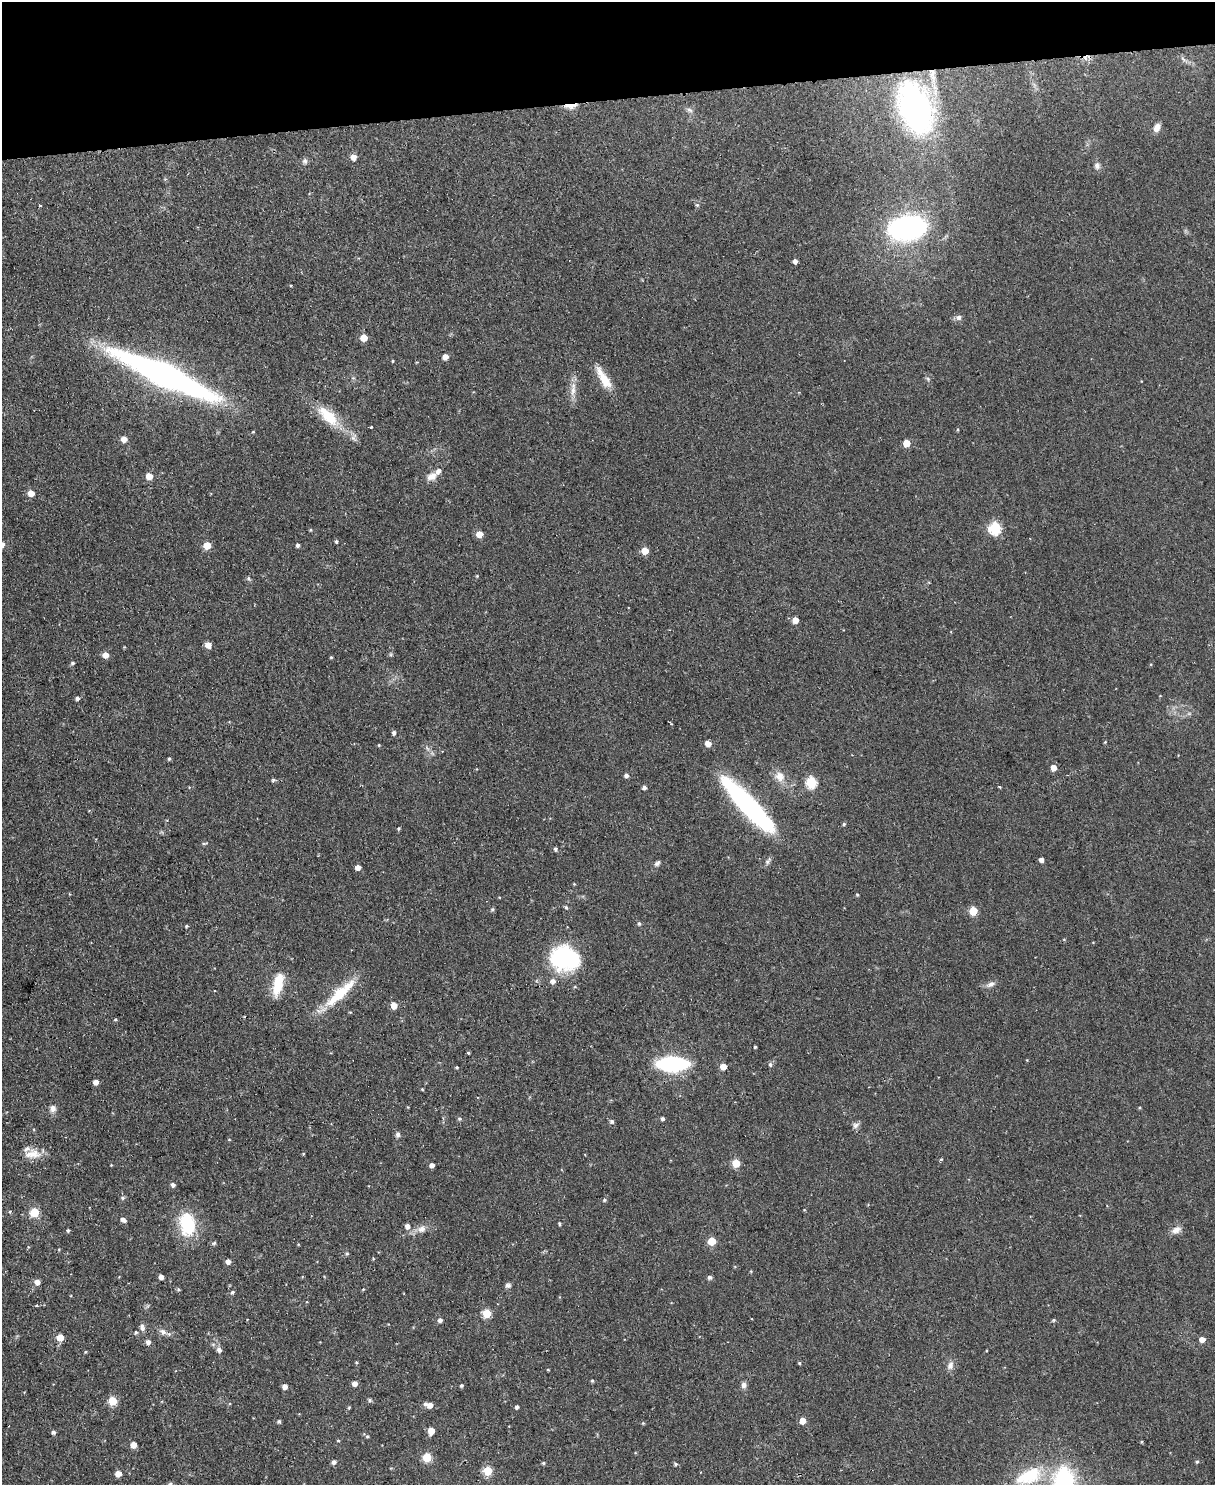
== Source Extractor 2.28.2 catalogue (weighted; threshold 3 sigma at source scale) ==
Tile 3 of 4 x 3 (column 3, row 1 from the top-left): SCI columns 2430-3642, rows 3105-4587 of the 4855 x 4839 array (HDU 1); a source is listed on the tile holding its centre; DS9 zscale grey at full resolution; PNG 1217 x 1487 px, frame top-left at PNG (2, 2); no overlay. Shown black and unused: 7% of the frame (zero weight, under 2 of 3 exposures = <1% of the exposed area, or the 3 px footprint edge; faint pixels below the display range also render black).
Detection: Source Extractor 2.28.2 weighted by HDU 2 'WHT'; one run over the whole footprint, this tile lists its part. Background 0.0935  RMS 0.0096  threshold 0.0434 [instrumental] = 3 sigma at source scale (4.5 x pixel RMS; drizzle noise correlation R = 1.50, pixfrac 1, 0.05/0.05 arcsec/px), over >= 5 px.
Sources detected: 173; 3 cosmic-ray / hot-pixel residue — not listed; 3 inside a brighter listed object's ellipse — not listed separately; the other 167 listed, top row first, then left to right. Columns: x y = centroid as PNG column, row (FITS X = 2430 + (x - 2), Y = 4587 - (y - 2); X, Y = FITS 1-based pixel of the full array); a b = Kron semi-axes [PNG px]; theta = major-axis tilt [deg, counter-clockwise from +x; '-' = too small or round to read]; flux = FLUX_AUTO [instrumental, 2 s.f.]
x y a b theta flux
1184 59 13 4 -35 3.4
933 76 28 8 -83 20
571 106 16 7 1 7.7
915 108 40 25 -69 320
689 110 10 5 -25 2.9
1157 128 9 7 70 7
353 157 5 5 - 8.5
305 161 8 6 -76 2.6
1097 166 9 8 - 3.9
697 205 5 5 - 1.6
907 228 34 22 10 210
795 261 4 4 - 4
959 317 8 7 - 3.4
364 338 5 5 - 15
445 357 6 6 - 5.9
393 361 3 3 - 0.95
417 362 4 3 - 0.68
165 375 104 20 -25 370
928 379 6 4 -47 1.6
605 380 27 12 -55 18
573 390 19 7 83 9
328 416 35 15 -43 32
371 427 3 3 - 1.8
124 439 5 5 - 8.2
906 443 5 5 - 19
149 476 5 5 - 14
432 476 13 9 29 8.2
31 493 5 5 - 12
995 528 6 6 - 95
479 534 5 5 - 14
336 541 4 4 - 1.7
207 545 5 5 - 19
297 545 4 4 - 2.6
645 551 5 5 - 19
477 576 4 4 - 0.84
248 578 6 5 - 1.8
795 620 5 5 - 12
208 645 7 6 - 5.5
106 655 5 5 - 9.2
331 657 4 3 - 1.1
73 663 5 4 - 2
77 698 5 5 - 2.5
394 733 5 4 - 2.8
1105 742 5 3 - 0.82
708 743 5 4 - 11
379 745 4 3 - 0.99
427 748 8 4 -46 2.5
169 759 4 3 - 1.5
1053 768 5 4 - 9.9
626 775 5 5 - 2.9
780 776 15 13 -34 11
273 780 6 5 - 1.7
811 782 6 5 - 76
189 787 4 3 - 0.68
644 787 4 4 - 3
1000 787 3 3 - 1.1
749 806 64 14 -47 210
844 824 5 4 - 1.5
398 829 4 4 - 1.3
204 843 7 3 9 1.3
555 849 5 4 - 2
1041 860 4 4 - 4.8
768 861 12 5 52 2.9
657 863 8 5 39 2.7
358 867 5 4 - 6.3
574 884 4 3 - 0.83
857 895 4 3 - 1.1
566 907 5 4 - 1.3
492 909 6 4 68 1.5
973 911 5 5 - 32
639 923 6 5 - 1.6
186 926 4 4 - 1.2
564 959 30 24 -4 110
553 981 6 6 - 4.2
278 984 22 9 77 31
990 984 14 7 25 4.6
340 993 47 12 43 38
394 1005 5 5 - 15
115 1020 5 4 - 1.2
755 1047 3 3 - 1.2
468 1052 3 3 - 3.6
673 1064 23 10 -1 130
770 1064 6 5 - 2.2
457 1067 4 3 - 1.1
723 1067 5 5 - 13
96 1082 5 4 - 5.7
422 1089 3 3 - 0.93
53 1109 10 8 81 4.8
459 1119 5 5 - 2
662 1119 4 4 - 2.2
612 1121 5 5 - 2.4
856 1125 10 7 36 3.4
398 1134 6 6 - 2.9
229 1140 4 3 - 0.81
33 1154 22 12 2 13
941 1159 6 4 2 0.96
736 1163 5 5 - 27
111 1165 3 3 - 0.7
432 1165 4 4 - 4.4
173 1185 5 5 - 3.3
123 1198 6 5 - 1.8
604 1200 5 4 - 1.5
10 1212 4 4 - 1.1
34 1212 5 5 - 37
123 1220 8 5 -32 3.5
187 1224 22 14 -81 60
560 1224 4 4 - 1.4
407 1226 6 5 - 4.6
422 1229 12 9 14 6.9
68 1230 4 4 - 1.3
1176 1230 14 8 29 6.5
712 1241 5 5 - 26
214 1243 7 4 27 1.4
347 1253 5 4 - 1.3
373 1259 4 3 - 0.84
228 1261 5 5 - 5.3
161 1277 4 4 - 5.2
709 1277 5 5 - 2.6
37 1282 5 5 - 6.8
508 1285 7 6 - 2.7
178 1289 5 4 - 1.5
363 1289 4 4 - 0.84
232 1292 6 4 19 1.7
37 1306 4 4 - 1.5
487 1313 5 5 - 36
440 1320 5 5 - 3.4
1054 1320 5 4 - 1.4
142 1327 10 7 -70 3.6
136 1332 5 4 - 1.7
163 1332 10 7 -41 4.7
60 1337 5 5 - 18
1202 1339 5 5 - 7.6
148 1342 5 5 - 4.1
219 1350 7 6 - 3.8
85 1352 4 3 - 1
356 1362 4 4 - 1.2
799 1363 4 4 - 1.1
950 1365 12 8 69 5.4
548 1370 4 3 - 0.83
592 1381 5 4 - 1.1
354 1384 5 5 - 5.8
461 1385 4 4 - 1.6
744 1385 8 7 - 3.5
285 1387 5 4 - 5.8
370 1400 6 5 - 1.6
113 1401 5 5 - 37
430 1405 6 5 - 6
517 1407 4 4 - 2.3
349 1408 4 4 - 0.95
279 1421 4 4 - 1.8
802 1421 5 5 - 11
643 1423 4 4 - 1
431 1431 6 5 - 13
53 1432 4 4 - 2.9
367 1436 4 4 - 1.2
338 1441 4 3 - 0.97
1142 1442 5 3 - 1
133 1445 5 5 - 12
427 1457 5 5 - 41
334 1462 5 5 - 3.3
1197 1462 5 4 - 1.4
543 1463 5 4 - 1.4
675 1464 5 4 - 1.5
487 1471 5 5 - 41
118 1474 5 5 - 12
1029 1476 37 19 22 49
1064 1482 28 18 -85 130
Overlapping masked pixels (flux is a lower limit): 3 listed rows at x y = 933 76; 571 106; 165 375
Isophote crosses this tile's border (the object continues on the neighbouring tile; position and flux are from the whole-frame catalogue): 2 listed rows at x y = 165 375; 1064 1482